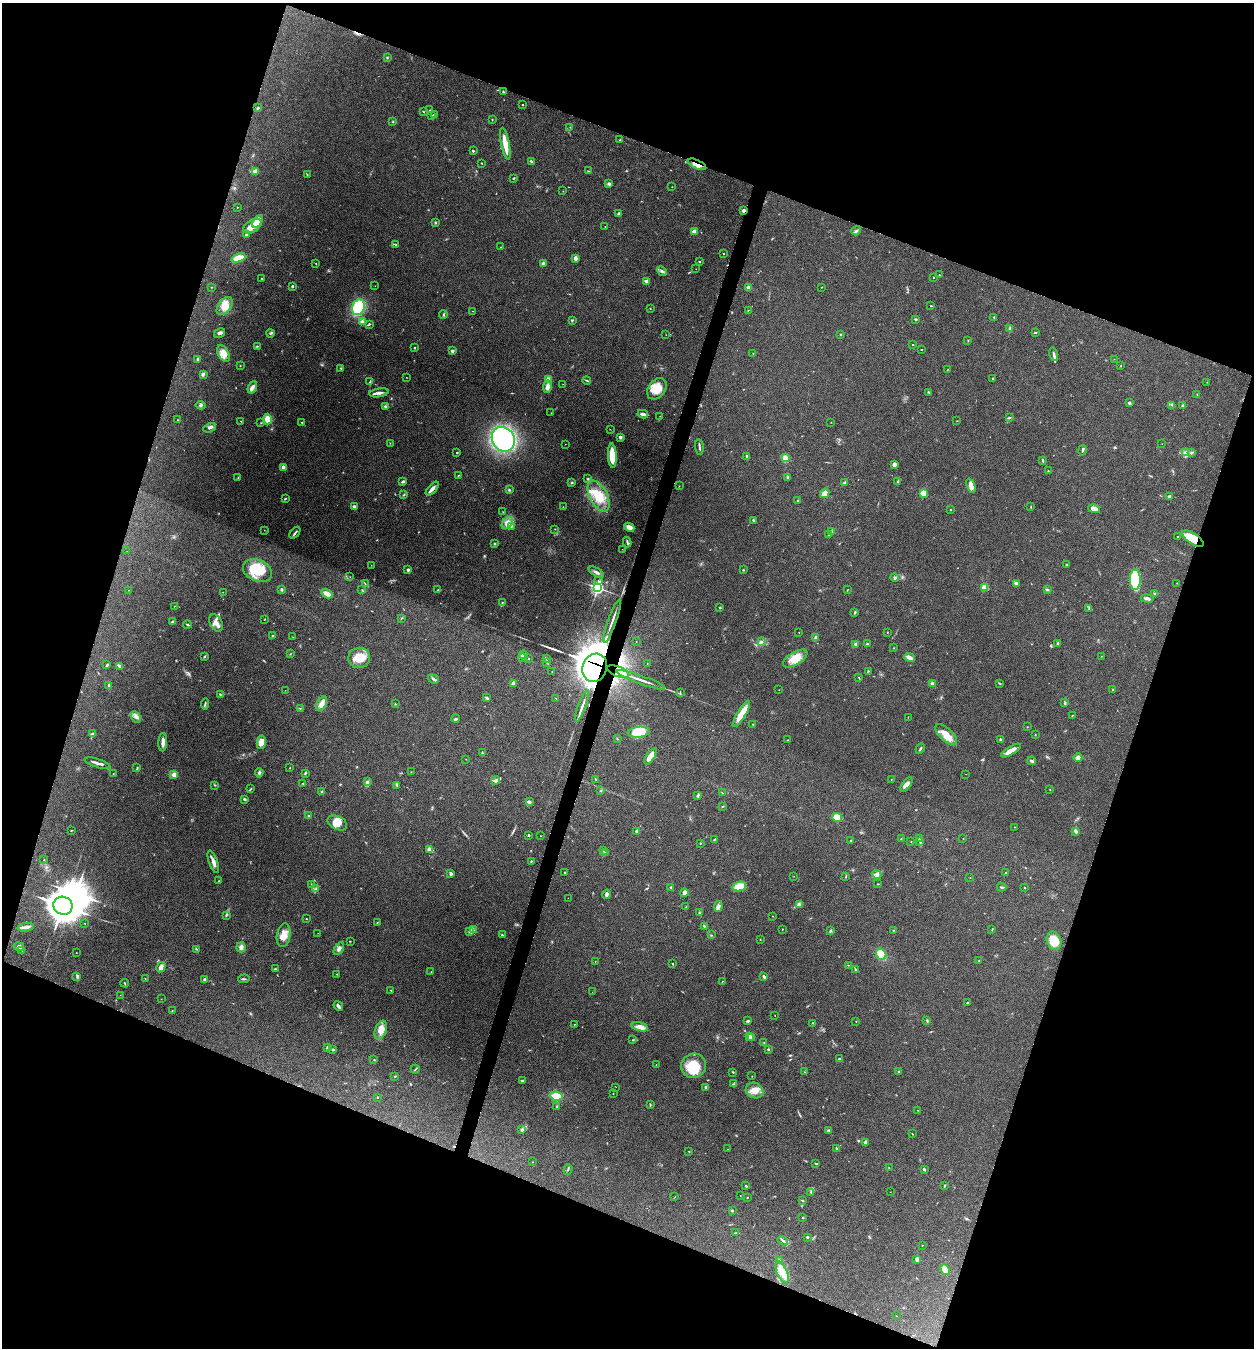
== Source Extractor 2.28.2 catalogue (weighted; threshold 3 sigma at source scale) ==
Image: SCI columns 265-5269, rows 3-5384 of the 5405 x 5390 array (HDU 1 of 3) = the unmasked area's bounding box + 8 px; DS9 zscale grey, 4 x 4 block average (1 PNG px = mean of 4 x 4 image px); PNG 1256 x 1350 px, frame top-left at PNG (2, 3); each listed source drawn as its Kron ellipse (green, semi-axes under 4 px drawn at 4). Shown black and unused: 40% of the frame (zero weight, under 5 of 9 exposures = <1% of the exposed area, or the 3 px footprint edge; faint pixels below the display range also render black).
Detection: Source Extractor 2.28.2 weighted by HDU 2 'WHT'. Background 0.261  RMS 0.0066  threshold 0.0271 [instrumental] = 3 sigma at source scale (4.09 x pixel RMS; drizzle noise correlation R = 1.36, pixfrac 0.8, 0.05/0.05 arcsec/px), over >= 5 px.
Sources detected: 518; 5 too faint to see at this stretch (4 x 4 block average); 3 inside a brighter object's white glare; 7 cosmic-ray / hot-pixel residue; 1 long thin detection or spike segment (spike, bleed or trail) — neither listed nor drawn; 9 coinciding with a brighter row at this scale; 21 inside a brighter listed object's ellipse — not listed separately; the other 472 listed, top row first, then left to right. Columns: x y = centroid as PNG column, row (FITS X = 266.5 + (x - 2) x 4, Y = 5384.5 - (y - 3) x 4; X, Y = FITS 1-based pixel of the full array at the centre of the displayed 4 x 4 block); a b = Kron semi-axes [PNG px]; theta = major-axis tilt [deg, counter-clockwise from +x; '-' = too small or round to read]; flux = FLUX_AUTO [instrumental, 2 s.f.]
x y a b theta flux
387 57 3 2 - 2.8
503 92 3 2 - 3.9
523 105 2 2 - 4.2
258 108 3 2 - 3.6
430 110 2 2 - 1.9
423 112 3 2 - 2.5
434 115 3 2 - 3.2
432 116 3 2 - 1.6
492 119 2 2 - 1.5
393 121 2 2 - 1.8
570 127 2 2 - 0.67
620 140 2 2 - 1.1
505 144 16 3 -79 53
473 151 2 2 - 4.9
531 161 3 2 - 5.1
481 163 2 2 - 1.6
697 164 10 3 -24 22
588 171 2 2 - 1.3
255 172 4 3 - 7.9
307 175 2 2 - 2
513 178 3 2 - 2.5
609 184 3 2 - 4.7
672 187 2 2 - 0.86
563 191 2 2 - 0.87
237 207 2 2 - 1.2
744 210 2 2 - 40
619 214 3 3 - 6.8
257 221 7 4 57 72
435 222 3 2 - 3.2
252 226 10 6 32 34
605 227 2 2 - 1.2
694 231 2 2 - 91
856 231 5 2 - 6.5
246 235 2 2 - 8.8
395 244 4 2 - 2.8
500 247 2 2 - 1.3
723 253 2 2 - 1.4
238 258 7 4 22 56
575 259 4 3 - 11
699 262 2 2 - 3.2
543 263 3 3 - 5.2
316 264 2 2 - 1.6
696 269 2 2 - 0.88
662 271 5 2 - 6.8
939 275 2 2 - 1.9
933 277 2 2 - 1.9
262 278 2 2 - 3
647 281 3 2 - 11
292 286 2 2 - 5.4
375 286 2 2 - 0.72
212 287 2 2 - 1.1
821 287 2 2 - 1.3
748 288 3 3 - 12
225 306 10 6 53 33
931 306 2 2 - 5.8
358 307 8 6 69 160
650 308 2 2 - 1.7
748 310 2 2 - 1.1
473 311 2 2 - 0.77
443 314 4 2 - 4.2
994 317 2 2 - 1.8
916 319 3 2 - 4.8
572 320 3 2 - 3.5
362 321 4 3 - 7.6
369 324 2 2 - 2.8
1010 328 3 3 - 6.7
219 333 6 3 32 9
270 333 4 2 - 4.5
1035 333 3 2 - 2.1
666 335 2 2 - 1.1
841 335 2 2 - 7.4
968 341 2 2 - 0.97
913 345 2 2 - 1.5
257 346 3 2 - 2.5
414 348 2 2 - 8.3
921 349 2 2 - 1.6
452 351 2 2 - 15
223 353 9 5 -62 37
753 353 2 2 - 1.4
1054 354 7 2 -76 7.6
197 359 3 2 - 8.2
1114 359 2 2 - 0.87
1121 365 2 2 - 1.1
240 366 2 2 - 1.6
341 368 3 2 - 3.1
948 370 2 2 - 0.91
203 375 2 2 - 3.3
406 377 2 2 - 1
548 379 3 3 - 10
992 379 2 2 - 2.3
587 380 4 2 - 3.2
370 382 4 3 - 6.8
1207 382 2 2 - 0.97
563 384 2 2 - 0.87
252 387 6 4 68 12
547 387 6 4 82 19
657 389 12 8 54 63
928 392 2 2 - 3
379 393 10 3 9 13
1197 394 2 2 - 1.2
1129 403 2 2 - 5.7
200 405 5 2 - 5.8
1172 405 3 2 - 2
1183 405 3 2 - 3.3
386 406 4 2 - 5.1
551 413 2 2 - 0.75
643 414 5 3 - 14
660 416 2 2 - 1.2
1009 418 4 2 - 3.6
267 419 5 4 - 34
177 420 2 2 - 1.1
241 421 2 2 - 1.3
957 421 3 2 - 1.1
302 422 3 2 - 2.4
831 422 2 2 - 1.2
261 423 2 2 - 1.6
209 428 6 2 23 7.5
610 429 2 2 - 1
620 437 2 2 - 31
503 439 13 11 -56 400
390 443 2 2 - 1.2
565 444 2 2 - 0.82
1162 444 2 2 - 0.59
699 447 8 2 -83 6.6
1083 450 5 2 - 4.7
457 453 2 2 - 4.4
1186 453 2 2 - 2
1191 453 3 2 - 3.6
612 456 12 4 -87 84
747 456 3 2 - 5.3
785 458 3 2 - 13
1043 460 4 2 - 3.8
894 464 3 3 - 12
283 468 3 2 - 20
1048 471 2 2 - 1.6
458 475 2 2 - 1.9
238 477 2 2 - 1.7
788 478 2 2 - 2.7
588 479 3 2 - 3.3
898 481 3 2 - 4.8
403 482 4 3 - 5.1
572 483 3 3 - 4.2
844 483 3 2 - 5.6
679 486 2 2 - 0.59
971 486 7 4 -68 28
432 489 8 3 49 19
509 490 3 2 - 3.5
825 493 5 4 - 25
923 493 2 2 - 190
404 495 3 2 - 2
598 496 17 9 -62 91
1169 497 2 2 - 27
285 499 3 2 - 3.2
798 500 2 2 - 12
354 507 2 2 - 11
563 507 2 2 - 2
1031 507 2 2 - 1.9
950 509 2 2 - 2.2
1094 509 6 3 -13 22
503 512 2 2 - 0.87
753 520 2 2 - 4.3
507 523 6 4 49 23
511 526 4 2 - 5.4
629 527 5 3 - 22
555 529 2 2 - 1
264 530 2 2 - 0.74
831 532 4 2 - 3.7
295 533 7 2 51 7.3
829 534 3 2 - 3.8
1178 537 2 2 - 3.6
1193 538 12 5 -33 86
627 542 5 2 - 5.6
494 544 3 2 - 3.3
622 549 2 2 - 0.76
127 551 2 2 - 0.53
371 565 2 2 - 0.74
1067 565 2 2 - 18
257 570 15 10 -23 110
408 570 2 2 - 25
743 570 2 2 - 2.4
596 572 8 3 -30 12
350 577 2 2 - 1.1
894 577 4 2 - 5
1135 580 10 5 90 170
598 581 2 2 - 2.9
365 583 2 2 - 2
1016 583 2 2 - 28
1177 583 2 2 - 1.1
984 587 2 2 - 190
598 588 3 3 - 870
282 589 3 2 - 4.7
362 589 2 2 - 0.73
848 589 2 2 - 1.2
128 590 2 2 - 0.7
438 590 2 2 - 1.7
1047 590 3 3 - 4.2
223 592 2 2 - 0.95
327 594 6 3 -29 29
1155 594 3 3 - 5.3
1147 599 6 3 -8 9.2
502 603 2 2 - 2.5
174 606 2 2 - 0.96
720 607 2 2 - 2.5
1089 609 2 2 - 3.3
855 612 3 2 - 3.7
402 618 3 2 - 2.6
264 619 2 2 - 1.3
612 621 23 2 70 19
172 622 3 2 - 4.3
216 623 9 6 -64 27
187 624 4 2 - 3.4
799 632 2 2 - 1.7
887 632 2 2 - 1.3
273 636 3 2 - 2.6
293 637 2 2 - 0.88
815 637 2 2 - 5.6
636 641 2 2 - 0.73
761 641 2 2 - 1.6
1058 643 3 2 - 6
855 644 2 2 - 12
867 644 3 2 - 6.2
894 648 2 2 - 1.2
290 654 2 2 - 1.4
523 655 4 3 - 6.3
1101 656 2 2 - 0.96
204 657 4 2 - 2.8
909 657 5 3 - 18
359 658 11 10 - 68
522 658 4 2 - 4
528 658 2 2 - 2.1
546 659 3 2 - 3.5
795 659 14 6 31 44
547 662 4 2 - 4
647 664 2 2 - 0.6
107 665 3 2 - 3.8
120 666 4 2 - 8.6
595 668 14 12 71 4300
868 671 2 2 - 1.8
552 672 2 2 - 1.7
618 672 12 5 -22 65
859 678 2 2 - 1.9
433 679 6 2 -19 5.6
641 680 26 2 -20 24
513 683 2 2 - 53
932 683 3 3 - 6.3
999 683 3 2 - 2.8
109 686 3 2 - 4.6
285 690 2 2 - 0.68
779 690 2 2 - 1
1113 690 3 2 - 1.6
680 692 3 2 - 2.3
220 695 3 2 - 2.8
487 698 3 2 - 3.1
556 698 2 2 - 1.3
1065 703 3 2 - 6.5
205 704 6 2 84 4.8
322 704 8 4 62 23
395 704 2 2 - 2.1
582 706 16 2 71 17
300 708 2 2 - 0.96
741 714 15 4 59 60
1072 715 2 2 - 1.2
136 717 6 4 -61 12
908 717 2 2 - 0.93
455 719 4 3 - 5.4
753 724 2 2 - 1.9
1027 727 2 2 - 1.2
639 732 11 5 7 78
93 734 3 2 - 8.2
946 735 14 6 -43 49
1035 735 2 2 - 1.4
617 739 2 2 - 2.6
788 740 2 2 - 1.9
1000 740 3 2 - 3.9
163 742 9 2 88 25
261 742 7 4 79 25
920 749 5 2 - 4.7
1011 751 11 3 30 28
482 753 2 2 - 3.2
650 756 9 4 57 36
1078 758 4 3 - 22
466 759 2 2 - 0.94
1032 761 4 2 - 6.5
98 763 13 2 -18 18
137 768 4 2 - 3.2
289 768 2 2 - 1.3
411 772 2 2 - 1.2
113 773 2 2 - 1.1
259 773 5 3 - 5.6
305 773 3 2 - 4.4
966 774 2 2 - 0.62
174 775 2 2 - 110
596 779 2 2 - 1.9
891 780 2 2 - 1.7
496 781 4 3 - 17
367 782 3 3 - 6.7
303 783 2 2 - 1.8
215 785 3 2 - 1.6
397 785 3 2 - 4.3
906 785 8 4 53 18
251 789 2 2 - 1.6
1050 790 2 2 - 0.9
322 791 3 2 - 4.7
601 791 2 2 - 2.3
722 793 3 2 - 1.7
698 795 3 2 - 3.8
244 799 3 2 - 5.7
529 802 4 3 - 5.7
723 806 3 2 - 1.8
309 815 2 2 - 4.6
837 817 5 4 - 48
337 823 10 6 -27 31
1015 827 2 2 - 2.1
71 831 3 2 - 1.6
637 831 3 3 - 6.6
1076 831 3 2 - 10
529 835 2 2 - 7.7
541 836 2 2 - 0.78
901 838 2 2 - 1.2
919 838 2 2 - 2.6
963 838 2 2 - 0.95
714 840 3 2 - 1.9
851 840 2 2 - 4.8
911 841 2 2 - 0.88
920 842 2 2 - 3.1
700 843 2 2 - 1.7
429 849 4 3 - 17
603 851 2 2 - 0.85
606 853 3 2 - 4
44 860 2 2 - 1.1
531 861 2 2 - 2.9
213 862 12 3 -71 18
565 872 2 2 - 2.7
451 873 3 2 - 9.8
1005 873 2 2 - 1.8
877 874 5 4 - 11
794 876 2 2 - 0.72
846 877 4 2 - 2.1
970 878 2 2 - 0.94
219 881 2 2 - 1.3
311 884 2 2 - 1.3
878 884 2 2 - 1.5
739 886 7 4 13 51
671 887 2 2 - 4.2
1001 887 5 2 - 4.6
1024 888 2 2 - 2.1
316 889 2 2 - 3.4
684 893 4 3 - 15
607 894 5 3 - 7.2
568 898 2 2 - 0.43
800 904 3 2 - 3.5
63 906 10 9 - 5500
718 906 5 3 - 9.3
686 907 2 2 - 1.1
699 913 3 2 - 2.7
226 915 3 2 - 3.5
772 916 2 2 - 1
306 919 2 2 - 1.5
377 923 2 2 - 1.9
85 924 2 2 - 0.79
704 926 3 3 - 3.5
26 927 8 3 7 13
782 929 2 2 - 1.6
992 929 4 2 - 2
473 930 4 2 - 5.4
893 930 2 2 - 2.4
469 931 2 2 - 2.8
830 931 3 2 - 4.2
318 933 2 2 - 0.57
284 935 12 6 82 35
502 935 4 2 - 3.2
712 935 2 2 - 1.4
760 939 2 2 - 0.93
350 941 2 2 - 1.7
1054 941 9 7 -68 78
19 947 5 4 - 12
241 947 5 4 - 11
197 949 2 2 - 1.6
339 949 7 3 56 12
22 950 3 2 - 2.5
76 953 2 2 - 1.3
881 954 6 5 - 60
595 961 2 2 - 0.77
979 961 2 2 - 1.3
672 964 3 2 - 2.4
848 965 2 2 - 1.9
161 967 5 3 - 20
275 969 2 2 - 2.2
856 970 3 3 - 3.5
431 972 2 2 - 0.86
337 974 2 2 - 2.1
77 977 4 2 - 3.9
764 977 3 2 - 8.1
145 978 2 2 - 1.4
244 979 6 2 3 4.4
205 980 2 2 - 27
722 981 2 2 - 1.6
124 983 4 2 - 2.5
391 990 3 2 - 2.1
592 992 2 2 - 0.65
120 995 2 2 - 0.87
161 999 2 2 - 0.85
968 1003 2 2 - 2.7
338 1006 5 2 - 11
172 1011 2 2 - 0.94
775 1015 2 2 - 0.77
748 1021 3 2 - 5
856 1021 2 2 - 1.5
927 1021 3 2 - 2.3
812 1023 2 2 - 1.5
574 1024 2 2 - 1.5
640 1027 8 4 -15 23
381 1030 10 5 71 28
749 1037 2 2 - 65
751 1038 4 2 - 16
633 1040 2 2 - 1.3
764 1043 3 2 - 2.1
327 1047 2 2 - 8
768 1049 2 2 - 12
333 1050 3 2 - 4.1
839 1059 3 2 - 2.7
374 1060 2 2 - 1.6
656 1065 2 2 - 0.98
694 1066 12 12 - 100
415 1069 4 2 - 3.2
733 1072 2 2 - 3.5
805 1072 2 2 - 1.2
899 1072 2 2 - 4.4
395 1076 2 2 - 1.8
752 1076 2 2 - 1.3
522 1081 3 2 - 4.5
733 1084 3 2 - 4.2
616 1087 2 2 - 0.64
706 1087 3 2 - 6.3
754 1090 9 7 -25 35
613 1094 2 2 - 1
556 1096 6 4 -8 61
377 1097 2 2 - 5
650 1105 3 2 - 2.4
557 1106 3 2 - 3.9
918 1110 2 2 - 0.93
522 1130 2 2 - 16
829 1130 4 2 - 3.8
912 1134 3 2 - 1.4
866 1142 4 4 - 10
728 1149 2 2 - 0.92
837 1149 3 2 - 3
689 1151 2 2 - 1.7
532 1162 2 2 - 1.1
816 1164 3 2 - 2.9
889 1168 2 2 - 0.99
568 1169 5 2 - 4.6
924 1169 3 2 - 4.7
746 1186 3 2 - 3.3
944 1186 4 2 - 2.7
811 1192 3 3 - 4.9
890 1192 2 2 - 0.59
740 1195 2 2 - 0.9
675 1197 2 2 - 1.1
747 1197 2 2 - 2.3
802 1201 2 2 - 2.2
732 1211 2 2 - 4.2
803 1218 3 2 - 2.2
736 1233 3 2 - 3.8
807 1237 3 2 - 3.7
783 1241 6 2 -33 6
922 1245 2 2 - 1.3
917 1259 4 3 - 13
779 1260 2 2 - 1.2
945 1270 6 3 -63 50
782 1272 12 5 -66 37
896 1316 2 2 - 0.75
Overlapping masked pixels (flux is a lower limit): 6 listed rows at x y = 697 164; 744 210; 1193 538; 612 621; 595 668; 618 672
Diffuse or blended objects may show on this block-average render without a row.